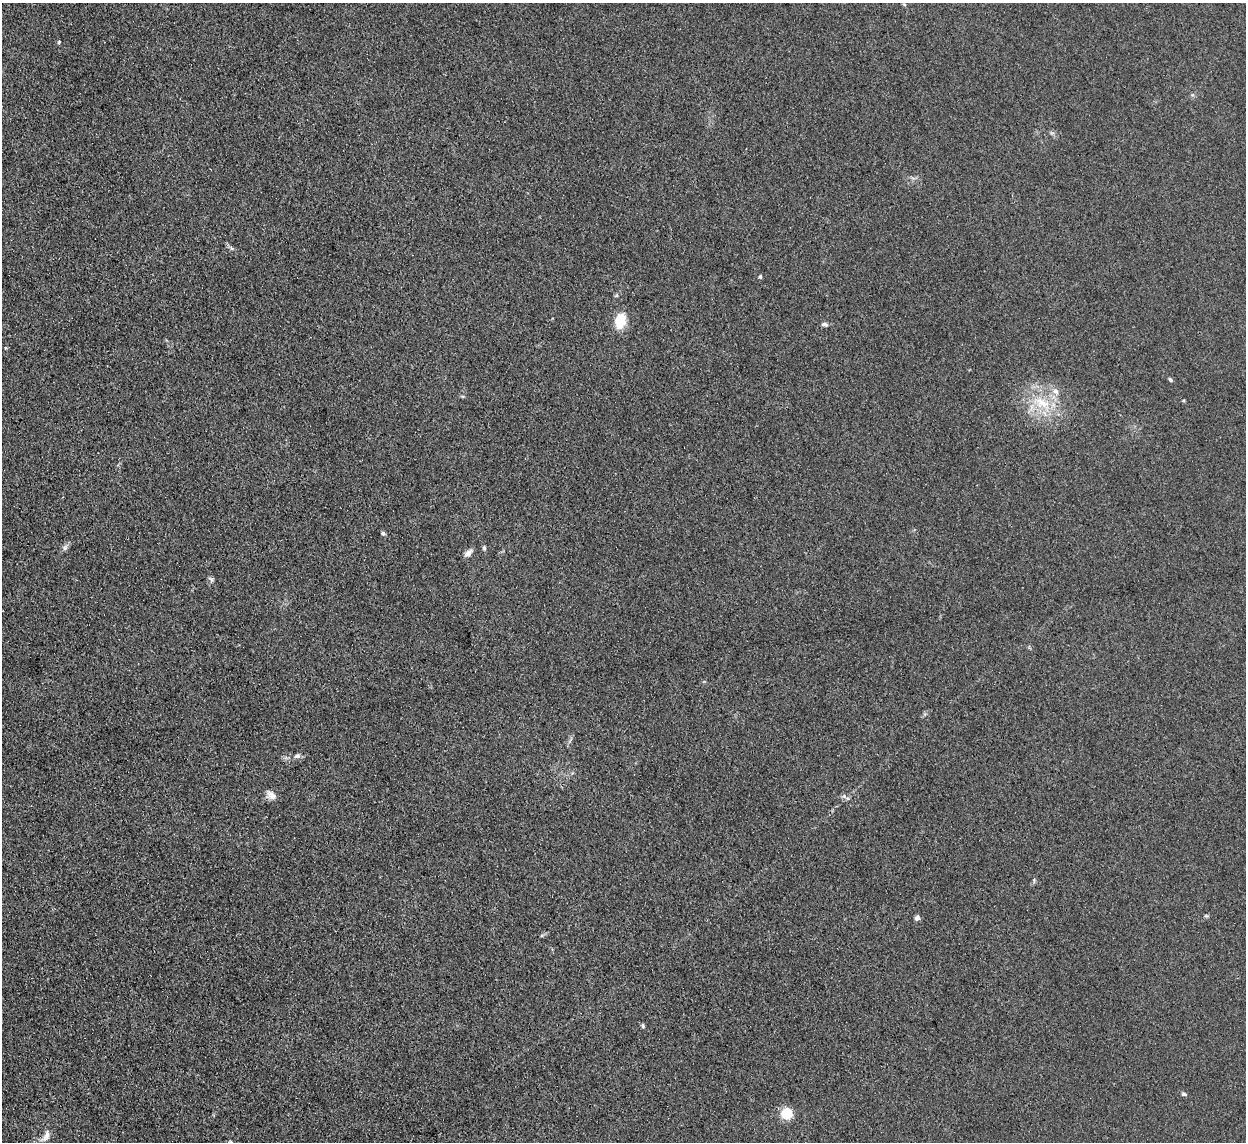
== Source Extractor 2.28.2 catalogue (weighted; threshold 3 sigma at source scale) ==
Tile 7 of 4 x 4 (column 3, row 2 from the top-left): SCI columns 2489-3732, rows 2538-3677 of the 4977 x 4957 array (HDU 1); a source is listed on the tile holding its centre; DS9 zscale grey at full resolution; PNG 1248 x 1144 px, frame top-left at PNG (2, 3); no overlay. Shown black and unused: <1% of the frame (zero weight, under 3 of 4 exposures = <1% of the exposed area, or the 3 px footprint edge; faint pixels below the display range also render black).
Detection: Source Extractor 2.28.2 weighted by HDU 2 'WHT'; one run over the whole footprint, this tile lists its part. Background 0.0975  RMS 0.0072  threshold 0.0325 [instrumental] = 3 sigma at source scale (4.5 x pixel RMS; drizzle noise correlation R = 1.50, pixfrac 1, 0.05/0.05 arcsec/px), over >= 5 px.
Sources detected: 23; all 23 listed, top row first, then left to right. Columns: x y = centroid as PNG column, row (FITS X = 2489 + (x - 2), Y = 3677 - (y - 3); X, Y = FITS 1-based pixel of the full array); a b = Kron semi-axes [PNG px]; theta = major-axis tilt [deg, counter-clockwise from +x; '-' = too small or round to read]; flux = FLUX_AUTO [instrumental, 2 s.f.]
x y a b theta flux
904 4 6 3 -19 0.79
59 42 4 4 - 1
232 248 6 4 -30 1.4
760 277 4 4 - 1.5
620 321 15 10 77 19
825 324 8 6 -7 2
1170 380 6 4 -46 1.2
1056 391 10 7 -39 3.5
1184 400 4 3 - 0.77
1042 403 27 15 -24 24
383 533 5 4 - 1.5
65 548 7 6 - 2
484 548 7 4 -89 1.4
468 553 12 6 39 3.4
211 579 7 6 - 1.7
297 756 7 6 - 2.5
271 795 14 10 -44 4.7
847 798 6 4 -19 1.4
917 918 6 6 - 2.2
643 1026 7 4 -61 1.2
1184 1094 7 4 -12 1.3
787 1114 6 5 - 65
46 1135 17 7 69 4.6